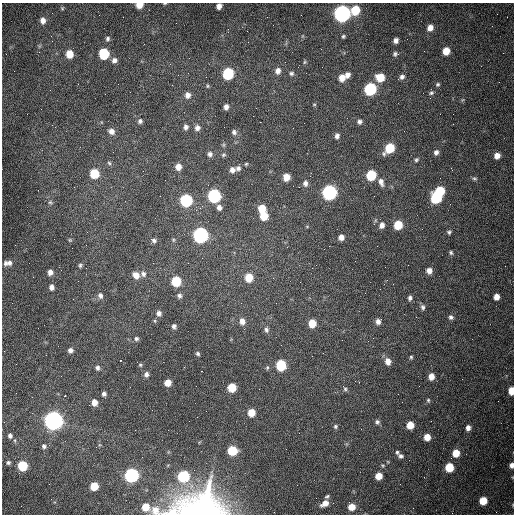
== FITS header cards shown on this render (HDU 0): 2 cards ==
NAXIS1  =                  512 /fastest changing axis
NAXIS2  =                  512 /next to fastest changing axis

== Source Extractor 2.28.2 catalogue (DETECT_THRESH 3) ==
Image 512 x 512 px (HDU 0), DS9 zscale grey, 1 PNG px = 1 image px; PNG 516 x 516 px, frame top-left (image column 1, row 512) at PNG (2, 3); no overlay
Background 1540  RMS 24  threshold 71.7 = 3 sigma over >= 5 px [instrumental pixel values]
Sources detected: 151; all 151 listed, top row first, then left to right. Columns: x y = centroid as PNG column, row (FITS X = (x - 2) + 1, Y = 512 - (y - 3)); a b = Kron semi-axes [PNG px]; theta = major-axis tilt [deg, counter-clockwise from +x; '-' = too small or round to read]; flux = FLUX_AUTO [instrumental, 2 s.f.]
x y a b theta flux
165 3 5 3 - 1.5e+03
139 5 6 5 - 1.8e+04
219 6 5 5 - 8.1e+03
62 8 5 3 - 1.7e+03
355 10 7 6 - 4.7e+04
342 13 8 7 - 7.4e+05
43 21 6 5 - 8.7e+03
430 28 7 6 - 1.1e+04
247 31 2 2 - 6.8e+02
51 36 2 2 - 1.0e+03
343 36 5 4 - 2.3e+03
107 39 6 5 - 3.3e+03
396 40 5 5 - 6.3e+03
446 51 6 5 - 2.3e+04
69 54 6 6 - 2.5e+04
104 54 7 6 - 9.6e+04
395 54 7 6 - 3.5e+03
114 60 7 6 - 6.6e+03
304 62 6 4 88 1.9e+03
278 71 7 6 - 8.1e+03
228 73 7 6 - 1.3e+05
291 73 6 6 - 3.2e+03
347 75 7 6 - 7.6e+03
342 77 8 7 - 1.3e+04
380 77 7 7 - 3.3e+04
402 77 6 5 - 5.2e+03
438 84 5 5 - 2.6e+03
207 86 5 4 - 2.0e+03
370 89 7 6 - 2.0e+05
431 93 6 5 - 3.0e+03
105 94 2 2 - 8.1e+02
188 95 8 7 - 8.3e+03
314 104 5 3 - 1.5e+03
226 107 6 4 82 6.9e+03
140 121 5 5 - 4.0e+03
359 122 6 6 - 4.6e+03
186 127 6 5 - 4.9e+03
197 128 7 6 - 6.6e+03
293 128 2 2 - 7.2e+02
111 131 8 7 - 8.0e+03
234 132 7 6 - 4.8e+03
337 136 7 6 - 5.4e+03
389 148 8 6 50 6.1e+04
436 152 6 5 - 5.1e+03
210 154 6 6 - 4.8e+03
223 155 6 5 - 2.5e+03
497 156 6 6 - 1.0e+04
416 160 5 5 - 2.4e+03
109 163 6 4 -46 2.4e+03
246 164 4 3 - 1.9e+03
178 167 6 6 - 1.1e+04
238 168 6 5 - 4.5e+03
232 170 7 7 - 7.3e+03
94 174 6 6 - 6.1e+04
371 175 7 6 - 8.8e+04
286 177 6 6 - 2.0e+04
474 178 7 4 -6 2.8e+03
381 182 11 6 -73 7.6e+03
305 183 7 6 - 5.9e+03
299 187 2 2 - 1.1e+03
440 191 6 6 - 7.1e+04
329 192 7 7 - 4.4e+05
214 196 7 7 - 2.6e+05
436 198 7 7 - 1.2e+05
186 200 7 6 - 2.0e+05
50 202 6 5 - 3.0e+03
219 207 6 6 - 6.8e+03
262 208 6 6 - 2.7e+04
264 216 6 6 - 3.5e+04
382 225 7 6 - 8.0e+03
398 225 6 6 - 4.7e+04
449 232 5 4 - 3.0e+03
200 235 7 7 - 5.4e+05
341 237 6 5 - 9.1e+03
70 240 5 5 - 1.9e+03
154 240 7 6 - 4.5e+03
451 252 5 4 - 2.8e+03
8 263 11 6 4 8.4e+03
80 265 5 5 - 2.9e+03
429 271 6 5 - 9.4e+03
50 272 6 5 - 7.9e+03
143 274 7 6 - 5.5e+03
136 275 7 6 - 1.4e+04
249 277 7 6 - 3.2e+04
273 278 2 2 - 8.3e+02
176 281 7 6 - 6.7e+04
51 287 6 5 - 6.2e+03
100 295 8 7 - 5.6e+03
179 296 6 6 - 4.2e+03
496 297 6 5 - 1.1e+04
410 298 6 5 - 4.0e+03
276 303 3 2 - 1.1e+03
423 307 7 5 -74 4.0e+03
159 313 6 6 - 6.3e+03
451 317 6 6 - 4.1e+03
155 321 5 3 - 1.7e+03
242 321 7 7 - 1.0e+04
378 321 8 6 38 7.7e+03
312 323 6 6 - 3.1e+04
174 326 5 5 - 4.4e+03
266 330 8 6 -77 4.5e+03
136 339 6 5 - 3.4e+03
70 350 6 5 - 5.5e+03
198 354 5 4 - 2.9e+03
411 357 4 4 - 2.1e+03
120 360 3 2 - 1.7e+03
388 361 7 6 - 1.2e+04
140 365 6 5 - 2.1e+03
281 365 7 6 - 1.0e+05
97 368 6 5 - 4.5e+03
201 371 2 2 - 1.5e+03
146 374 6 5 - 5.1e+03
431 376 6 5 - 1.3e+04
168 383 6 5 - 1.4e+04
232 387 6 6 - 4.3e+04
345 389 5 5 - 2.6e+03
511 391 6 4 87 2.1e+04
104 394 5 4 - 4.5e+03
65 396 3 2 - 2.2e+03
428 400 6 4 -77 2.4e+03
94 402 6 5 - 1.3e+04
251 413 6 6 - 2.4e+04
53 421 7 7 - 1.3e+06
377 422 6 6 - 3.9e+03
410 425 6 5 - 2.5e+04
335 426 6 5 - 3.0e+03
468 428 6 5 - 7.5e+03
10 436 7 6 - 5.6e+03
427 437 6 5 - 2.0e+04
44 446 7 6 - 4.3e+03
232 450 6 6 - 6.2e+04
397 452 5 4 - 2.7e+03
456 453 6 5 - 2.7e+04
401 456 7 6 - 4.6e+03
8 463 5 5 - 3.4e+03
512 465 5 4 - 6.6e+03
22 466 6 6 - 7.6e+04
449 467 6 6 - 5.0e+04
131 475 7 6 - 4.1e+05
183 476 6 6 - 1.5e+05
379 476 6 5 - 2.1e+04
94 486 6 5 - 4.2e+04
327 496 6 4 27 2.8e+03
316 498 2 2 - 3.6e+03
483 501 6 6 - 3.3e+04
325 503 9 6 30 1.3e+04
146 507 6 6 - 2.7e+04
352 507 6 6 - 2.0e+04
201 508 41 29 4 3.6e+05
155 510 13 10 -40 1.6e+04
172 512 22 10 8 2.1e+04
At the frame edge (FLAGS 8, measured only in part): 7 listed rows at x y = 165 3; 139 5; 219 6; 511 391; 512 465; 201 508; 172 512